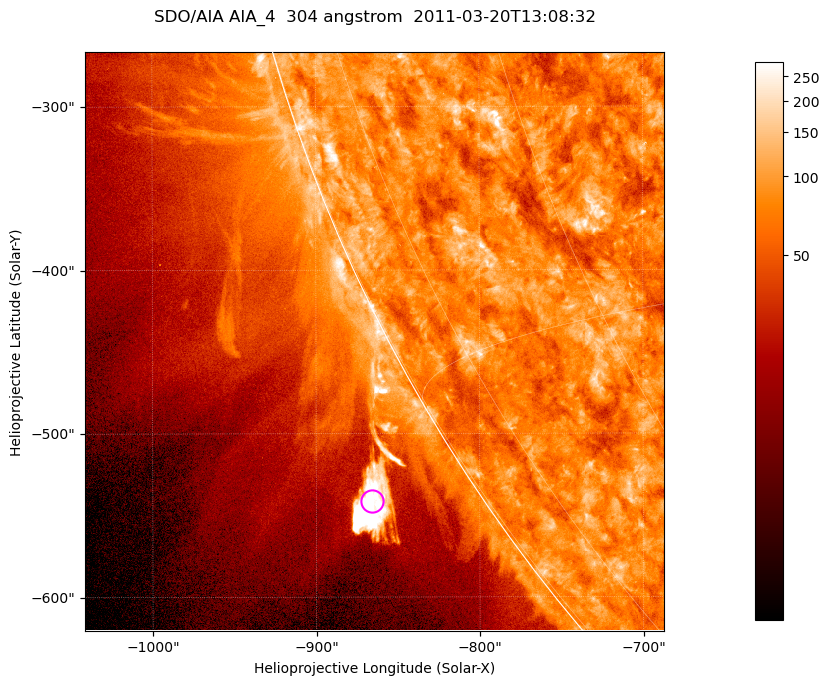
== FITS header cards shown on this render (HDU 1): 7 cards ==
TELESCOP= 'SDO/AIA '           / For AIA: SDO/AIA
INSTRUME= 'AIA_4   '           / For AIA: AIA_ATA1, AIA_ATA2, AIA_ATA3 or AIA_AT
WAVELNTH=                  304 / [angstrom] Wavelength
WAVEUNIT= 'angstrom'           / Wavelength unit: angstrom
DATE-OBS= '2011-03-20T13:08:32.139' / [ISO] Date when observation started; ISO 8
CTYPE1  = 'HPLN-TAN'           / CTYPE1; Typically HPLN
CTYPE2  = 'HPLT-TAN'           / CTYPE2; Typically HPLT

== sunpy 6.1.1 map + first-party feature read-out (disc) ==
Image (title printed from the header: SDO/AIA AIA_4  304 angstrom  2011-03-20T13:08:32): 590 x 590 px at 0.6 arcsec/px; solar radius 964 arcsec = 1606 px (partial field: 2.0% of the solar disc is inside the frame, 45% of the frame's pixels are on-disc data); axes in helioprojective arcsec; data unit not stated in the header (colour bar unlabelled)
Orientation: roll -0.132 deg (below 1 deg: not rotated)
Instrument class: DISC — disc imager (sunpy class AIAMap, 304 A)
Bright regions (active regions / flare kernels): reference = the on-disc median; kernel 5 px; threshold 5 sigma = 120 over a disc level ~77.2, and >= 1.15x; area >= 348 px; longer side >= 7 px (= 4.2 arcsec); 0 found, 0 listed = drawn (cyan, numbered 1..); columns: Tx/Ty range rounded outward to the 2 arcsec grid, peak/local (2 s.f.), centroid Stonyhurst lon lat
Off-limb structures (1.02-1.3 R_sun): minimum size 174 px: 5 found; the strongest spans PA ~120..125 deg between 1.02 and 1.08 R_sun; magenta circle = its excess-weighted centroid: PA ~120 deg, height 1.06 R_sun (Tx ~-866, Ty ~-542 arcsec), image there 8.6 x the reference